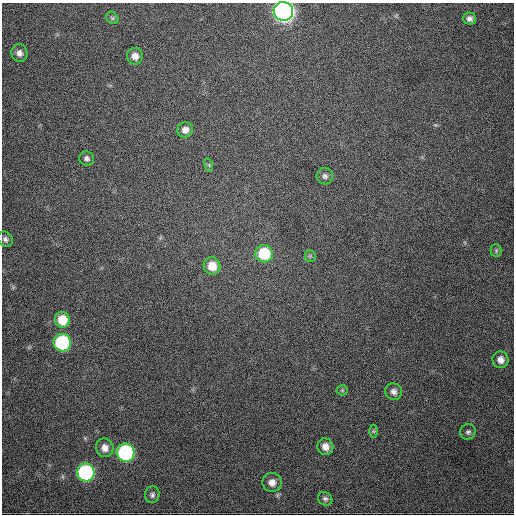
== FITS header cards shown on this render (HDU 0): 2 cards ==
NAXIS1  =                  512
NAXIS2  =                  512

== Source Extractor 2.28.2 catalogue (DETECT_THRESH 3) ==
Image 512 x 512 px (HDU 0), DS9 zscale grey, 1 PNG px = 1 image px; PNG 516 x 516 px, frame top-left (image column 1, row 512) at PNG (2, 3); each listed source drawn as its Kron ellipse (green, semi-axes under 4 px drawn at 4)
Background 1220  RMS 29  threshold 87.2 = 3 sigma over >= 5 px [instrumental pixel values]
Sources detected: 28; all 28 listed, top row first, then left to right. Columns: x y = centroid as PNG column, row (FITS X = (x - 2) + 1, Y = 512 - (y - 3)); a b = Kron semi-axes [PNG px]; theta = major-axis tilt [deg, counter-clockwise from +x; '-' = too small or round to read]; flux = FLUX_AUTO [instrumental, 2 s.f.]
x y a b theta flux
283 11 10 9 - 1.3e+06
112 18 7 5 -46 3.9e+03
469 19 6 6 - 7.8e+03
19 53 9 8 - 9.5e+03
135 56 8 8 - 1.5e+04
185 130 8 7 - 1.2e+04
87 158 7 7 - 6.1e+03
209 165 7 4 -73 3.0e+03
325 176 8 8 - 6.8e+03
5 239 8 7 - 6.0e+03
496 251 6 5 - 3.1e+03
264 254 9 8 - 9.0e+04
310 256 5 5 - 3.2e+03
212 266 9 8 - 3.2e+04
62 320 8 7 - 4.1e+04
62 343 9 8 - 2.3e+05
500 360 8 8 - 1.3e+04
342 390 5 5 - 2.9e+03
394 391 8 8 - 9.3e+03
373 431 6 4 90 2.8e+03
468 432 8 7 - 5.8e+03
325 447 8 8 - 1.5e+04
105 448 9 8 - 1.5e+04
126 453 9 9 - 3.0e+05
86 472 9 9 - 2.9e+05
272 482 9 9 - 1.5e+04
152 495 8 7 - 5.8e+03
325 499 7 6 - 5.3e+03
At the frame edge (FLAGS 8, measured only in part): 1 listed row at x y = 283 11